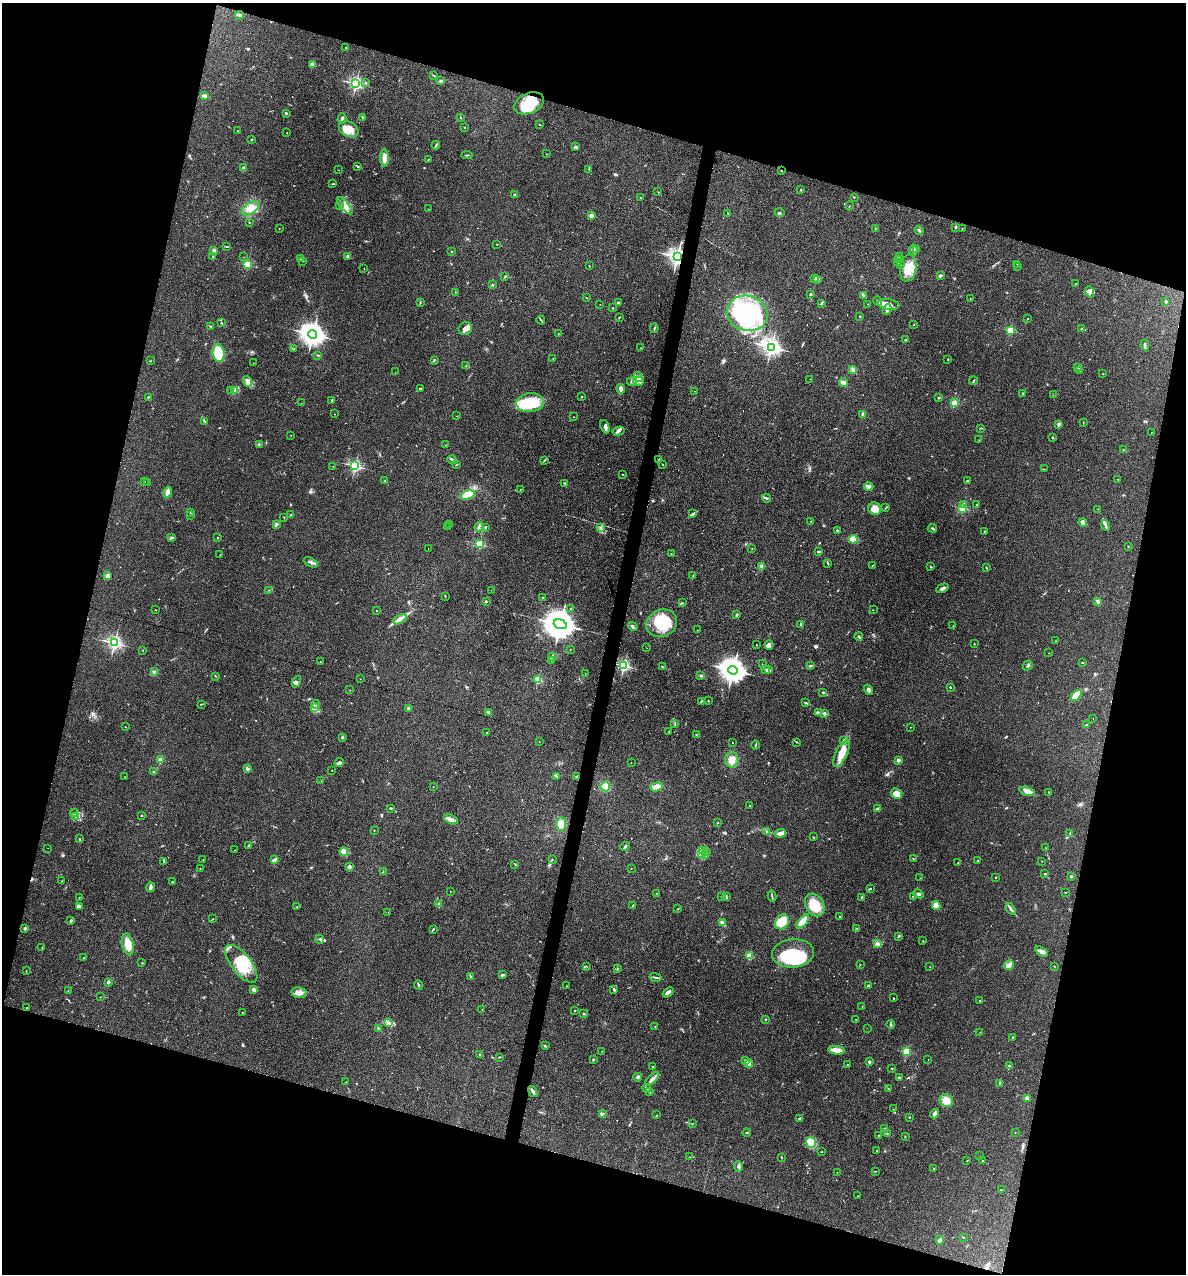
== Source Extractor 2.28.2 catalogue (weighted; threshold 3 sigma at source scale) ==
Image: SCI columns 124-4859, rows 1-5085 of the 5104 x 5085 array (HDU 1 of 3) = the unmasked area's bounding box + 8 px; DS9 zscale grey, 4 x 4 block average (1 PNG px = mean of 4 x 4 image px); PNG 1188 x 1276 px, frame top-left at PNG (2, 3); each listed source drawn as its Kron ellipse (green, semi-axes under 4 px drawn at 4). Shown black and unused: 32% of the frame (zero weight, under 3 of 4 exposures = <1% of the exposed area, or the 3 px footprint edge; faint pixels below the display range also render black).
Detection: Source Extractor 2.28.2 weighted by HDU 2 'WHT'. Background 0.25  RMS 0.0093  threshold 0.042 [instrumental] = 3 sigma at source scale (4.5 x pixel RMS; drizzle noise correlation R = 1.50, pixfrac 1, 0.05/0.05 arcsec/px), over >= 5 px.
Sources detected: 563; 1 too faint to see at this stretch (4 x 4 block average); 5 inside a brighter object's white glare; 5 cosmic-ray / hot-pixel residue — neither listed nor drawn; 12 coinciding with a brighter row at this scale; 26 inside a brighter listed object's ellipse — not listed separately; of the other 514, all 500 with FLUX_AUTO >= 1.02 (the completeness limit of this list) listed and drawn (14 fainter detections not listed), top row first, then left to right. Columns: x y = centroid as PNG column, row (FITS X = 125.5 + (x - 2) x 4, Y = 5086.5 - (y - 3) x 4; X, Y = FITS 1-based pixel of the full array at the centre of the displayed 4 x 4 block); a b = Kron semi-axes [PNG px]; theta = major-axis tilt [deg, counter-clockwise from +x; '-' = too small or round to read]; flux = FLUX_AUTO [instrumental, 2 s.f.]
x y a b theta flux
239 15 4 2 - 9.7
345 47 2 2 - 3.3
312 65 3 3 - 25
434 76 2 2 - 2.3
441 81 3 2 - 17
356 83 2 2 - 1400
365 83 2 2 - 2
205 96 3 3 - 10
529 103 16 10 22 160
286 113 2 2 - 23
460 117 3 2 - 3.6
342 118 5 2 - 12
362 118 3 2 - 5.1
540 125 2 2 - 2.4
464 127 2 2 - 2.4
349 129 10 7 -27 77
237 131 2 2 - 2
287 132 2 2 - 1.6
252 139 2 2 - 16
436 145 4 2 - 6
575 147 3 2 - 15
546 154 2 2 - 1.1
467 155 5 2 - 5.9
385 158 8 3 90 52
428 160 2 2 - 3.4
358 166 3 2 - 5.9
244 168 2 2 - 45
589 169 3 2 - 4.3
339 170 2 2 - 1.7
781 171 2 2 - 1.6
333 184 2 2 - 3.9
801 190 2 2 - 15
658 192 2 2 - 2.2
515 194 2 2 - 7.4
640 197 2 2 - 2
854 197 3 2 - 2.8
339 206 2 2 - 2.9
345 206 10 4 -49 37
849 206 2 2 - 2.4
251 208 10 5 32 48
428 209 2 2 - 1.3
779 212 5 2 - 2.5
728 213 2 2 - 2.3
591 215 2 2 - 120
249 222 2 2 - 5.1
956 227 3 2 - 4.1
962 228 2 2 - 1.2
279 229 2 2 - 2.2
875 229 2 2 - 3.1
919 230 4 3 - 10
497 244 2 2 - 2.1
226 247 3 2 - 3.2
916 249 3 2 - 6.9
214 250 2 2 - 82
913 250 5 2 - 12
452 251 2 2 - 3.3
213 256 2 2 - 11
244 257 2 2 - 1.6
348 257 2 2 - 78
677 257 3 3 - 2900
899 257 2 2 - 1.7
300 259 2 2 - 3.6
899 260 2 2 - 2.3
302 261 2 2 - 1.5
897 262 2 2 - 4.4
248 264 2 2 - 400
1017 264 2 2 - 1.5
901 265 2 2 - 7.1
589 266 2 2 - 2.3
1017 266 2 2 - 1.4
908 268 13 8 81 85
364 269 2 2 - 1.5
941 275 3 2 - 9.3
505 277 2 2 - 3.4
814 278 2 2 - 4.3
818 279 4 3 - 7.7
1076 284 2 2 - 2.6
492 285 2 2 - 7.7
455 292 2 2 - 1.6
1090 292 5 3 - 15
810 294 2 2 - 9.6
863 295 3 2 - 8.6
587 298 3 2 - 2.4
970 299 3 2 - 1.7
877 301 5 2 - 6
1166 301 2 2 - 5.3
618 302 2 2 - 30
420 303 2 2 - 3.5
822 303 2 2 - 2.4
600 304 2 2 - 3.7
868 304 2 2 - 1.5
888 304 11 5 -8 56
613 308 2 2 - 2.6
887 310 5 3 - 14
747 313 20 17 -16 750
860 316 2 2 - 3
619 318 2 2 - 2.7
1028 319 2 2 - 2.5
541 320 4 2 - 5.7
222 323 3 2 - 2.7
914 325 2 2 - 1.6
210 326 2 2 - 2.9
465 328 7 6 - 31
654 328 4 2 - 6.1
1082 329 2 2 - 4.4
1010 330 2 2 - 420
313 334 4 3 - 5700
558 334 2 2 - 2.1
905 340 2 2 - 5.9
1145 345 5 3 - 10
771 347 3 3 - 2900
641 348 3 2 - 2.6
294 349 2 2 - 2.3
219 353 9 6 -83 180
318 355 3 2 - 3.5
553 358 2 2 - 1.2
948 359 2 2 - 4.2
434 360 2 2 - 4.4
151 361 2 2 - 1.7
253 363 2 2 - 1.1
466 366 2 2 - 2.2
1078 368 2 2 - 2.1
853 370 3 2 - 7.6
1080 370 2 2 - 2.5
395 372 2 2 - 1.1
1103 374 2 2 - 1.7
639 377 5 3 - 15
810 379 2 2 - 1.3
248 381 6 4 -73 21
632 381 5 2 - 12
639 381 5 3 - 26
973 381 4 2 - 5.1
844 382 4 3 - 22
420 388 2 2 - 13
621 389 5 3 - 31
235 390 2 2 - 5.2
231 391 2 2 - 2.5
695 391 2 2 - 2.4
1023 394 2 2 - 2.4
1053 395 2 2 - 1.3
148 397 3 2 - 4.3
582 397 2 2 - 2
939 398 2 2 - 7.2
332 400 3 2 - 5.7
301 403 2 2 - 2.3
530 403 14 9 6 220
954 403 3 3 - 31
334 414 2 2 - 1.5
863 414 3 2 - 25
457 416 2 2 - 1.6
573 417 2 2 - 1.3
205 421 2 2 - 2.7
1083 423 2 2 - 2
1059 424 3 3 - 10
605 427 7 3 -68 16
980 428 2 2 - 2.1
619 431 6 2 9 11
1152 432 2 2 - 1.1
291 435 2 2 - 1.2
1053 437 2 2 - 12
979 440 2 2 - 1.3
259 445 2 2 - 1.8
446 445 2 2 - 1.3
1123 450 2 2 - 1.7
659 459 2 2 - 3.3
452 460 4 2 - 12
544 460 2 2 - 2.2
663 464 2 2 - 1.6
456 465 2 2 - 2.9
333 466 2 2 - 1.2
355 466 2 2 - 950
1044 469 2 2 - 1.5
622 475 2 2 - 2.4
1118 479 2 2 - 1.7
145 481 2 2 - 1.2
385 481 2 2 - 36
967 481 4 2 - 4.8
148 483 2 2 - 1.5
565 483 3 2 - 4.7
869 486 5 4 - 20
520 489 2 2 - 2.1
167 492 5 3 - 32
468 495 7 4 16 84
767 498 4 2 - 7.3
963 504 2 2 - 18
977 505 2 2 - 4
886 508 2 2 - 2.6
963 508 2 2 - 440
875 509 6 6 - 58
1098 509 2 2 - 1.6
190 512 2 2 - 4.3
291 514 2 2 - 1.8
693 514 4 2 - 8.1
191 515 2 2 - 1.7
284 518 2 2 - 1.5
811 521 2 2 - 2.3
1083 522 4 3 - 29
276 524 2 2 - 78
450 525 2 2 - 1.9
1106 525 5 2 - 10
479 526 5 3 - 15
447 527 2 2 - 1.4
485 527 3 2 - 4.8
601 527 3 2 - 3.8
933 528 4 2 - 6.3
837 530 2 2 - 19
984 531 2 2 - 2.2
172 537 4 2 - 10
218 538 2 2 - 3.2
853 539 4 4 - 89
480 544 2 2 - 450
1128 546 2 2 - 2
428 549 2 2 - 1.2
752 549 2 2 - 1.3
818 551 4 2 - 7.7
671 553 2 2 - 1.4
220 555 2 2 - 2.5
311 562 8 3 -28 14
828 563 3 2 - 4
872 565 2 2 - 2.3
762 566 3 3 - 11
931 567 3 2 - 3.3
986 568 2 2 - 5.2
107 576 4 2 - 10
693 576 2 2 - 2.4
942 588 6 3 27 14
268 590 2 2 - 1.8
491 590 2 2 - 1.1
445 596 3 2 - 2.6
543 598 4 2 - 4.9
486 601 2 2 - 22
1097 601 3 3 - 8.5
682 603 2 2 - 3.4
570 609 2 2 - 7
155 610 2 2 - 2.3
377 610 2 2 - 7.1
873 610 2 2 - 2
737 615 3 2 - 5.9
400 619 7 2 28 18
662 623 16 13 26 240
560 624 7 4 -19 14000
800 624 3 2 - 3.3
953 626 3 2 - 1.9
633 627 5 2 - 10
698 630 2 2 - 1.9
859 636 4 2 - 8.9
1056 641 2 2 - 2
114 643 2 2 - 1700
974 644 2 2 - 2.2
757 645 2 2 - 5.1
769 645 4 3 - 15
647 648 2 2 - 1.1
570 649 2 2 - 1.3
143 650 2 2 - 1.6
1049 653 2 2 - 1.4
553 656 3 2 - 4.3
551 660 2 2 - 2.1
320 662 2 2 - 2.9
1083 663 2 2 - 4.9
762 664 2 2 - 1.3
624 666 2 2 - 1000
662 666 3 2 - 3.2
810 666 3 2 - 5.1
1028 666 5 2 - 7.3
733 670 5 4 - 7000
765 670 2 2 - 3.9
768 670 4 2 - 7.7
154 672 3 2 - 5.5
585 673 2 2 - 1.2
215 676 2 2 - 3.4
701 676 4 2 - 5.5
360 679 2 2 - 2
538 680 2 2 - 330
296 682 6 3 62 13
950 687 2 2 - 6.6
350 690 2 2 - 1.7
869 690 5 3 - 13
823 692 2 2 - 19
1076 695 6 3 43 76
701 701 2 2 - 6.1
708 701 2 2 - 8.4
806 703 3 2 - 3.1
201 704 3 2 - 2.7
316 704 4 2 - 8.3
315 708 3 2 - 7.1
408 708 3 3 - 8.4
488 712 3 3 - 7.8
818 713 3 3 - 9.8
824 713 3 2 - 12
1093 719 2 2 - 1.4
675 724 2 2 - 2.5
1086 724 2 2 - 3.8
125 727 2 2 - 2.3
911 727 2 2 - 1.8
669 732 2 2 - 2.6
487 733 2 2 - 2.4
696 734 2 2 - 6
342 737 3 2 - 5.8
844 740 2 2 - 19
539 742 2 2 - 1.4
796 742 3 2 - 3.4
732 743 2 2 - 4.9
755 745 4 2 - 4.4
841 753 15 5 63 73
161 760 2 2 - 140
732 760 7 7 - 62
898 760 2 2 - 79
339 763 4 2 - 20
631 763 2 2 - 1.3
247 769 2 2 - 68
332 770 2 2 - 2
153 772 2 2 - 11
557 776 2 2 - 3.9
125 777 2 2 - 1.8
576 777 3 2 - 6.1
321 781 2 2 - 1.1
605 786 5 4 - 56
433 787 2 2 - 2.2
656 787 6 3 18 34
1027 791 8 3 -14 23
1049 792 2 2 - 2.1
896 794 6 5 - 68
750 806 2 2 - 18
391 808 3 2 - 4.5
877 809 3 2 - 9.4
74 813 4 2 - 5.8
141 815 2 2 - 3.6
76 817 3 2 - 5.7
451 819 7 4 -24 25
718 823 2 2 - 2.1
561 824 7 5 87 41
374 830 2 2 - 1.6
766 831 2 2 - 2.8
780 833 5 3 - 23
1070 833 3 2 - 5.6
813 837 2 2 - 3
79 839 2 2 - 3
249 845 3 2 - 3.8
625 847 5 2 - 7.3
48 848 2 2 - 1.3
1046 848 2 2 - 1.9
235 850 2 2 - 2.3
702 850 2 2 - 2.7
706 851 3 2 - 5.2
344 852 4 3 - 19
702 853 4 2 - 7.9
705 856 3 2 - 3.7
552 859 2 2 - 1.3
914 859 2 2 - 2.4
203 860 2 2 - 2.1
275 860 3 2 - 9.7
977 860 2 2 - 10
1042 861 2 2 - 2.4
164 862 2 2 - 2.1
958 862 2 2 - 1.9
515 864 2 2 - 2.9
349 867 2 2 - 21
631 868 2 2 - 2
200 869 2 2 - 2.7
383 872 2 2 - 1.8
1045 873 2 2 - 4
1071 876 2 2 - 27
920 878 2 2 - 1.1
995 878 2 2 - 2.3
62 881 2 2 - 3.6
172 882 2 2 - 5.5
150 887 5 2 - 19
870 889 3 2 - 4.2
450 892 2 2 - 1.1
1065 892 2 2 - 2.1
657 893 2 2 - 2
919 894 6 2 -25 8.2
772 896 6 2 -78 6.2
913 896 3 2 - 2.8
79 897 2 2 - 2.1
722 897 3 2 - 3.3
726 897 3 2 - 7.9
861 897 3 2 - 4.6
439 904 2 2 - 69
815 905 12 9 -60 120
79 906 3 2 - 7.7
632 906 3 2 - 2.8
936 906 4 3 - 42
297 907 2 2 - 3
678 909 2 2 - 2
1011 909 6 3 -55 13
388 912 2 2 - 2.1
840 916 2 2 - 9.5
213 919 2 2 - 1.4
71 920 3 2 - 4.7
782 922 8 6 54 95
803 922 8 3 51 62
723 923 4 2 - 23
25 928 2 2 - 56
857 928 2 2 - 1.7
433 929 3 2 - 5.2
899 936 4 2 - 5.5
320 939 4 2 - 4.9
923 941 2 2 - 2.3
128 944 11 5 -77 67
878 944 4 3 - 11
42 948 2 2 - 2.3
1041 951 7 4 -35 18
793 953 21 14 5 320
749 956 2 2 - 260
84 958 3 2 - 4.8
142 963 2 2 - 1.6
241 964 23 10 -52 170
860 965 2 2 - 1.6
1009 965 5 4 - 19
587 966 2 2 - 2.3
1054 966 2 2 - 1.9
930 967 2 2 - 1.4
617 968 2 2 - 4
26 971 2 2 - 2.2
502 975 4 2 - 8.3
471 977 2 2 - 2.5
655 977 6 2 -13 10
108 982 2 2 - 56
419 985 5 2 - 6.4
868 985 2 2 - 24
567 986 2 2 - 1.5
254 989 3 2 - 8
614 990 4 2 - 6
68 991 2 2 - 1.3
668 992 6 3 38 23
299 993 8 5 -11 37
100 997 2 2 - 2.1
893 998 2 2 - 2.6
980 1001 2 2 - 3.3
862 1006 2 2 - 1.7
27 1008 2 2 - 9.4
482 1009 2 2 - 1.7
575 1010 2 2 - 2.4
242 1013 2 2 - 1.8
583 1013 2 2 - 2.6
765 1019 2 2 - 11
856 1019 2 2 - 1.4
389 1023 3 3 - 12
891 1025 4 2 - 7.5
655 1027 2 2 - 3.1
378 1028 3 2 - 3.8
867 1028 2 2 - 1.4
980 1032 2 2 - 1.1
1012 1037 3 2 - 4
545 1046 2 2 - 3.3
837 1050 8 4 -7 33
602 1051 2 2 - 1.6
906 1051 2 2 - 340
480 1055 3 2 - 5
499 1057 2 2 - 4.2
593 1059 2 2 - 11
928 1059 2 2 - 1.4
746 1060 3 2 - 6.1
869 1062 2 2 - 42
749 1063 4 3 - 29
847 1065 2 2 - 3.7
1009 1066 3 2 - 6.2
653 1067 2 2 - 4.2
892 1068 2 2 - 3.7
638 1077 4 2 - 10
899 1078 2 2 - 4.7
652 1079 9 3 45 19
346 1082 2 2 - 2.1
1000 1083 4 2 - 9.6
647 1088 4 2 - 11
888 1088 2 2 - 2
533 1092 6 3 -58 12
650 1092 2 2 - 2.6
1027 1098 2 2 - 130
946 1101 7 6 - 61
894 1109 2 2 - 1.1
602 1114 3 2 - 6.3
935 1114 5 4 - 19
657 1115 2 2 - 1.7
909 1117 2 2 - 3.5
800 1119 4 3 - 7.9
692 1124 2 2 - 1.2
885 1129 2 2 - 3.8
1015 1132 2 2 - 1.7
747 1133 4 2 - 4.2
887 1133 2 2 - 4.5
878 1135 2 2 - 2.2
905 1136 2 2 - 1.8
811 1143 5 4 - 100
877 1151 2 2 - 3.5
822 1152 2 2 - 1.8
980 1156 2 2 - 1
690 1157 2 2 - 1.8
781 1157 2 2 - 2.5
967 1161 3 2 - 2.4
983 1161 2 2 - 16
738 1166 5 3 - 11
934 1168 2 2 - 1.5
875 1171 2 2 - 1.4
837 1172 2 2 - 1.3
1001 1190 2 2 - 5.3
858 1196 2 2 - 1.6
963 1238 2 2 - 2.1
940 1240 4 3 - 17
Overlapping masked pixels (flux is a lower limit): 1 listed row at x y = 677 257
Diffuse or blended objects may show on this block-average render without a row.